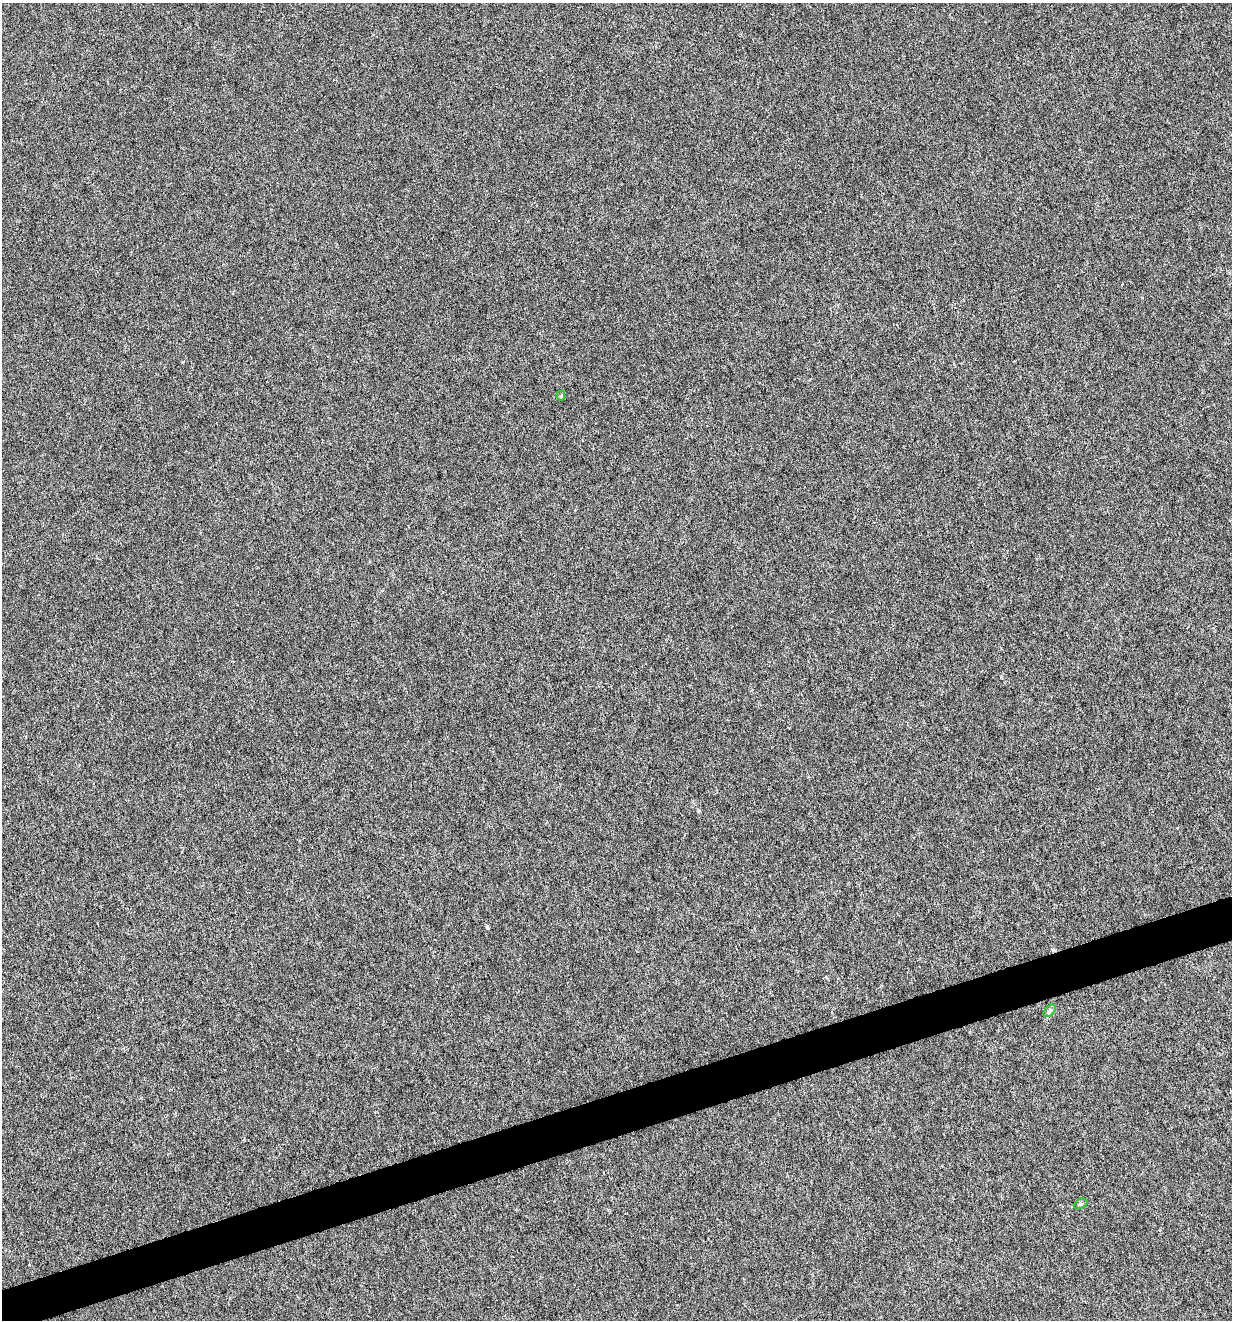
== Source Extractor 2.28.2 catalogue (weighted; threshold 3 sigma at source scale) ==
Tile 7 of 4 x 4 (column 3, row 2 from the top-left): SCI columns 2568-3797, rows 2635-3952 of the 5081 x 5270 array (HDU 1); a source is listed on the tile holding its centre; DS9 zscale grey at full resolution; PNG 1234 x 1322 px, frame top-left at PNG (2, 3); each listed source drawn as its Kron ellipse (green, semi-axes under 4 px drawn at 4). Shown black and unused: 3% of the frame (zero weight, under 4 of 8 exposures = <1% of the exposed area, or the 3 px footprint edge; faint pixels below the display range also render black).
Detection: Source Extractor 2.28.2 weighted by HDU 2 'WHT'; one run over the whole footprint, this tile lists its part. Background 0.00105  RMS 0.0014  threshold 0.00554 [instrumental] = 3 sigma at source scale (4.09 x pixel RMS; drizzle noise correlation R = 1.36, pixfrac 0.8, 0.0396/0.0396 arcsec/px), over >= 5 px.
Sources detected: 3; all 3 listed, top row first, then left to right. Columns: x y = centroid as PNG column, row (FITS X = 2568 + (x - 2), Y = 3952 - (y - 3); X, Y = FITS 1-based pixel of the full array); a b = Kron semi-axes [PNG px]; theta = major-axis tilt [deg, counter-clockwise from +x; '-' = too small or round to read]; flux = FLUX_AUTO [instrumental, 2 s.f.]
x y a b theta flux
561 396 5 4 - 0.16
1050 1011 7 4 46 0.28
1080 1204 7 4 26 0.21